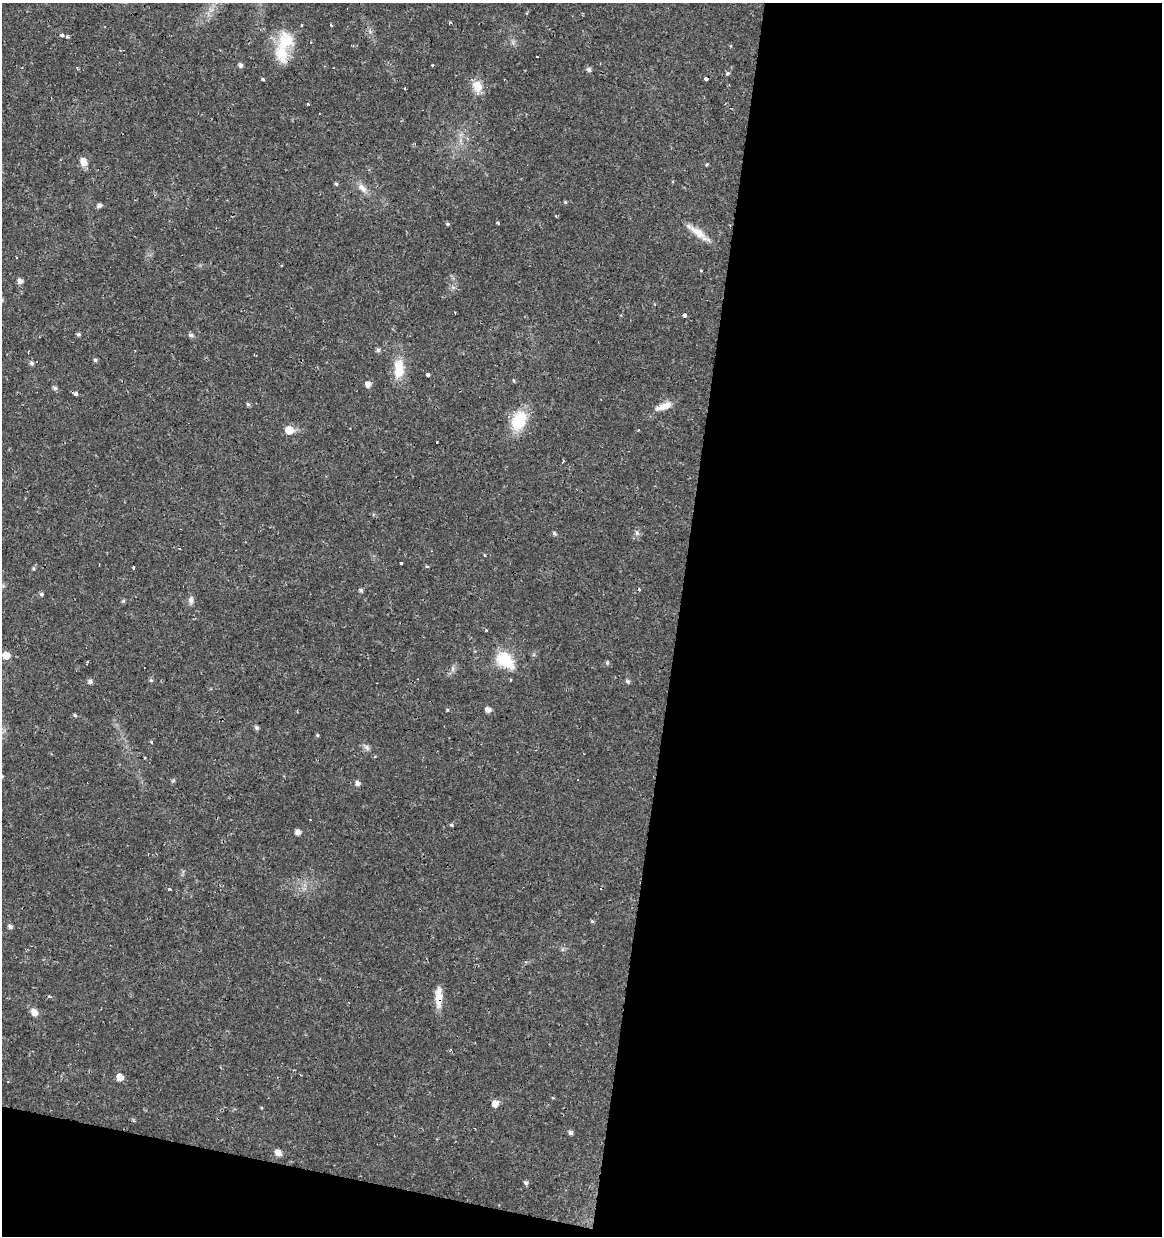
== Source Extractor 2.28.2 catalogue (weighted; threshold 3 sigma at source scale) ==
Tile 16 of 4 x 4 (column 4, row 4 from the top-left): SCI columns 3702-4861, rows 4-1237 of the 5142 x 4941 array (HDU 1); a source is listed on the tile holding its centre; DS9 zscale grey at full resolution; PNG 1164 x 1238 px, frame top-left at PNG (2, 3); no overlay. Shown black and unused: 45% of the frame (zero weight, under 2 of 3 exposures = <1% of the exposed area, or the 3 px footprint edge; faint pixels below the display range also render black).
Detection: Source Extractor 2.28.2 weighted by HDU 2 'WHT'; one run over the whole footprint, this tile lists its part. Background 0.0224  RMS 0.0028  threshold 0.0127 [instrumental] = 3 sigma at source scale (4.5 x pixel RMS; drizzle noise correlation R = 1.50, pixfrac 1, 0.0396/0.0396 arcsec/px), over >= 5 px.
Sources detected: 92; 9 cosmic-ray / hot-pixel residue — not listed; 2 inside a brighter listed object's ellipse — not listed separately; the other 81 listed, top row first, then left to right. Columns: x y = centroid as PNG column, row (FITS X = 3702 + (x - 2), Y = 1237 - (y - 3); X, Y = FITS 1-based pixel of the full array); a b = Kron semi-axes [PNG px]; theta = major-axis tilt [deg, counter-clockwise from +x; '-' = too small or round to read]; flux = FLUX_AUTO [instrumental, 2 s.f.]
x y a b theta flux
331 25 3 3 - 0.26
62 35 3 3 - 1.8
67 37 4 3 - 0.49
286 41 27 23 69 8.9
537 56 3 3 - 0.5
241 65 5 5 - 0.8
589 70 5 5 - 0.89
727 73 5 5 - 0.47
262 79 4 3 - 0.32
706 79 3 3 - 1.6
477 86 17 12 -78 3.5
405 89 3 2 - 0.26
308 105 3 3 - 0.9
83 161 10 8 -61 2.1
706 165 5 3 - 0.3
336 184 4 4 - 0.39
362 188 14 8 -55 1.9
565 202 5 4 - 0.3
99 205 5 5 - 0.86
556 216 3 2 - 0.29
498 223 4 3 - 0.42
447 224 5 4 - 0.41
698 232 36 7 -35 3.7
20 281 5 5 - 1.4
684 315 4 3 - 0.92
78 334 5 4 - 0.5
191 335 6 5 - 0.69
378 350 5 5 - 0.69
95 360 5 4 - 0.54
32 363 7 6 - 0.65
399 368 26 12 88 6.5
427 375 4 3 - 1.4
514 381 4 3 - 0.3
368 384 5 5 - 1.6
55 388 6 5 - 0.6
76 394 4 3 - 1.2
248 404 5 5 - 0.46
664 406 23 7 20 2.8
519 420 19 13 68 12
289 430 7 6 - 4.9
562 461 6 2 63 1
554 533 7 4 -37 0.41
484 555 4 3 - 0.23
401 563 3 2 - 0.44
134 567 4 3 - 1.3
33 569 5 5 - 0.47
361 590 5 4 - 0.57
41 594 5 5 - 0.58
191 600 10 7 -89 1.1
123 601 5 4 - 0.46
486 630 3 3 - 0.27
6 655 6 5 - 3.8
505 660 29 19 -38 8.5
87 662 3 2 - 0.4
607 663 6 4 -70 0.41
151 680 5 4 - 0.45
627 681 5 5 - 0.66
90 682 6 5 - 0.88
447 710 4 3 - 0.32
488 710 5 4 - 1.6
75 715 5 4 - 0.41
257 728 5 5 - 0.67
317 735 5 4 - 0.36
151 742 4 3 - 0.78
367 747 10 6 -46 0.87
145 758 3 3 - 0.4
173 780 6 4 20 0.36
357 783 5 5 - 0.97
452 825 4 3 - 0.72
298 832 5 5 - 1.6
170 889 4 3 - 0.44
592 921 5 4 - 0.36
10 927 5 4 - 0.87
49 996 5 3 - 0.51
438 997 26 8 89 3.7
34 1012 10 8 -50 1.7
120 1077 6 6 - 2.4
495 1104 6 6 - 2.2
571 1133 5 5 - 0.74
278 1153 9 6 -34 1.6
526 1183 6 4 -3 0.61
Overlapping masked pixels (flux is a lower limit): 2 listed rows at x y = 505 660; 438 997
Unlisted compact peaks at least as high as the median listed source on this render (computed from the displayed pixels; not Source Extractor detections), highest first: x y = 637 533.